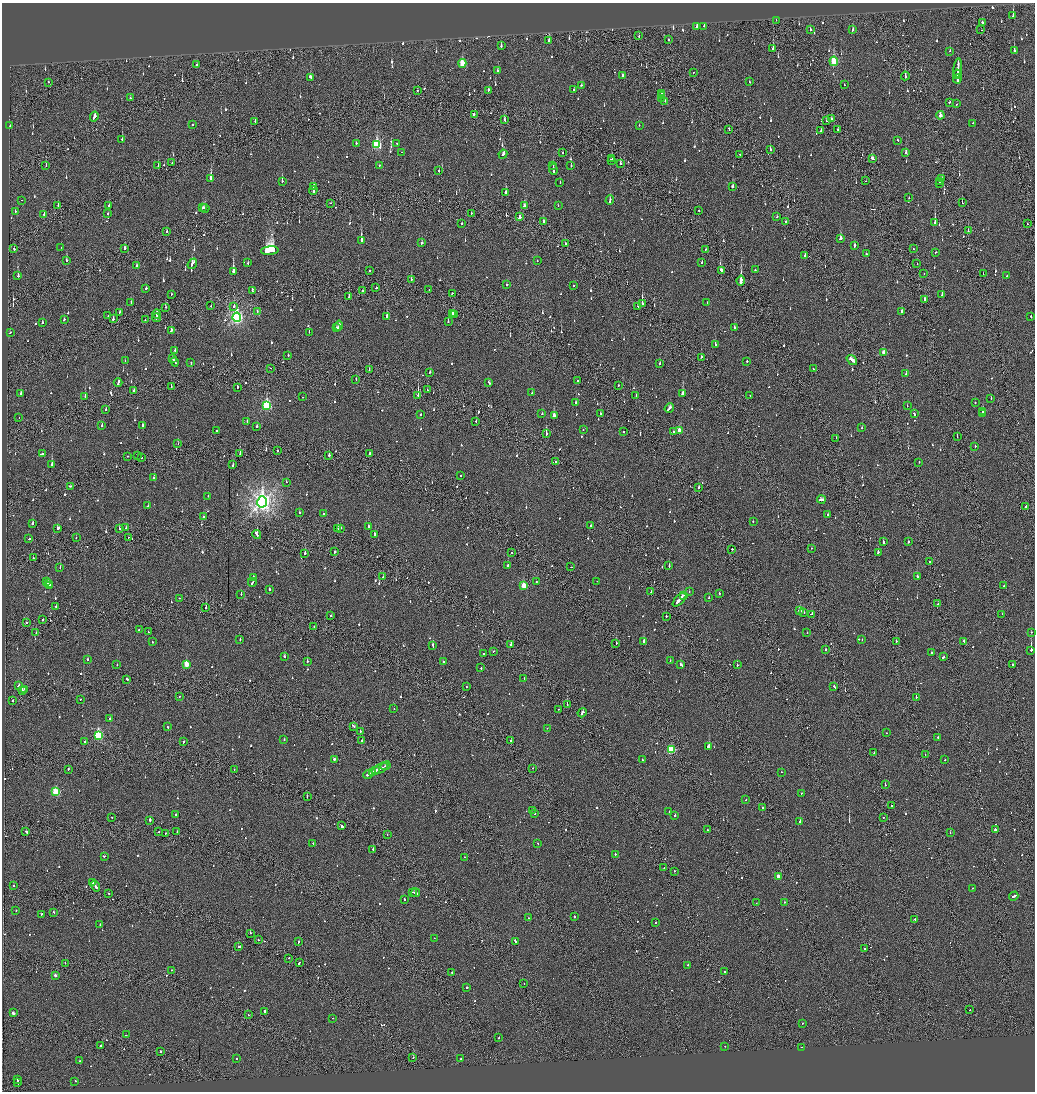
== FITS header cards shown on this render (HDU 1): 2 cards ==
NAXIS1  =                 2065
NAXIS2  =                 2179

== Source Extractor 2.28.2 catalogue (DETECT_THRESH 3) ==
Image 2065 x 2179 px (HDU 1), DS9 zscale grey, zoomed out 1/2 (1 PNG px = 2 x 2 image px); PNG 1037 x 1094 px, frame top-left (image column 1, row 2178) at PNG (2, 3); each listed source drawn as its Kron ellipse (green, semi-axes under 4 px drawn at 4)
Background -0.0998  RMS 0.074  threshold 0.222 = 3 sigma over >= 5 px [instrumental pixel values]
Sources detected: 1213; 60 cannot appear on this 1/2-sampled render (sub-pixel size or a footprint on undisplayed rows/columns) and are neither listed nor drawn; of the other 1153, the 500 brightest by FLUX_AUTO listed and drawn (653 fainter detections omitted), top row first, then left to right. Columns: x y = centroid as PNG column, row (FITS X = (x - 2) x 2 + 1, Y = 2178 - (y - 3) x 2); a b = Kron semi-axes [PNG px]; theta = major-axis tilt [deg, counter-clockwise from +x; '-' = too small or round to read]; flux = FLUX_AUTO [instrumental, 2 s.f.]
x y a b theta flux
1013 16 3 2 - 150
776 20 2 2 - 44
982 23 3 2 - 92
704 26 2 2 - 150
697 27 2 2 - 350
810 29 3 2 - 68
853 30 3 2 - 75
981 30 2 1 - 50
639 36 2 2 - 60
668 40 2 2 - 44
549 41 3 2 - 79
501 46 3 2 - 92
773 49 4 2 - 120
1014 50 2 2 - 480
950 51 2 2 - 47
834 61 5 3 - 730
462 63 4 3 - 360
197 65 2 2 - 170
958 68 9 2 84 590
497 71 2 2 - 88
693 72 2 2 - 52
957 74 4 2 - 540
623 75 3 2 - 120
905 76 4 2 - 150
310 77 4 2 - 110
957 79 4 2 - 220
48 82 2 2 - 86
749 82 2 2 - 65
581 85 2 2 - 56
844 85 2 2 - 61
418 90 2 1 - 83
488 90 3 2 - 85
574 90 2 2 - 310
661 93 3 2 - 130
662 95 3 1 - 100
130 98 2 2 - 110
661 98 3 2 - 130
665 101 2 2 - 47
949 102 3 2 - 45
957 104 2 2 - 45
474 114 3 2 - 98
940 115 4 3 - 74
94 117 5 2 - 220
831 119 2 2 - 47
505 120 3 2 - 82
826 120 2 1 - 46
255 121 2 2 - 46
973 123 2 2 - 46
192 125 2 2 - 86
639 125 2 2 - 44
10 126 2 1 - 55
729 129 3 1 - 190
837 129 2 1 - 51
821 131 3 2 - 58
122 139 2 2 - 380
898 140 2 2 - 82
356 143 2 2 - 46
397 143 2 2 - 56
377 144 4 3 - 1100
770 149 2 2 - 80
402 152 2 2 - 170
562 153 2 1 - 120
906 153 3 2 - 99
503 154 4 2 - 170
740 155 2 2 - 200
872 158 4 2 - 140
612 159 2 2 - 95
611 161 3 2 - 130
172 163 2 1 - 51
620 163 2 2 - 64
46 166 3 1 - 58
158 166 3 2 - 70
379 166 2 2 - 44
553 166 2 2 - 95
571 166 2 2 - 45
553 169 5 2 - 260
439 171 2 2 - 87
211 178 3 2 - 340
942 179 2 2 - 190
282 181 3 2 - 280
866 181 2 2 - 51
939 181 2 1 - 50
560 182 2 2 - 46
939 183 2 2 - 100
314 186 2 2 - 71
733 186 3 2 - 130
313 190 4 2 - 350
506 193 2 2 - 390
909 197 2 2 - 59
21 200 2 2 - 170
610 200 5 2 - 290
331 203 2 1 - 150
962 203 2 1 - 100
109 205 2 2 - 46
525 205 4 2 - 150
558 205 2 1 - 58
58 206 2 2 - 78
203 208 3 2 - 96
205 208 4 2 - 83
699 210 2 2 - 190
15 211 2 2 - 140
471 213 2 1 - 54
108 214 2 2 - 79
44 215 2 2 - 150
520 217 3 2 - 110
777 217 2 2 - 51
543 221 2 2 - 87
786 222 2 2 - 120
462 223 2 2 - 150
935 223 3 2 - 620
1027 224 2 2 - 57
167 231 2 2 - 57
968 231 2 2 - 70
840 239 3 2 - 320
361 240 3 2 - 980
422 243 2 2 - 60
565 243 2 2 - 100
854 246 3 2 - 260
61 247 2 1 - 46
125 248 3 2 - 180
14 249 2 2 - 180
705 249 2 2 - 66
913 249 2 2 - 75
270 251 9 4 5 3900
935 252 2 2 - 100
866 254 2 2 - 100
805 255 2 2 - 69
66 260 2 2 - 45
537 261 2 2 - 47
248 263 2 2 - 49
702 263 2 2 - 83
192 264 5 2 - 300
917 264 2 1 - 63
136 265 2 2 - 99
721 270 4 2 - 150
755 270 2 2 - 280
233 271 3 2 - 850
369 271 2 2 - 44
924 274 2 1 - 43
983 274 2 1 - 130
1007 275 3 2 - 66
18 276 3 2 - 93
411 279 2 1 - 76
741 281 5 1 - 4300
507 285 2 2 - 46
574 286 2 2 - 230
376 288 2 2 - 120
146 289 2 2 - 63
429 289 2 1 - 52
252 290 3 1 - 79
363 291 2 2 - 100
452 293 2 2 - 54
171 294 2 2 - 47
942 295 2 2 - 370
349 297 2 2 - 210
924 300 3 2 - 92
707 302 2 2 - 48
131 303 2 2 - 100
642 303 3 2 - 370
211 306 2 2 - 47
638 306 2 2 - 45
165 307 2 2 - 81
234 307 3 2 - 130
120 312 2 2 - 50
257 312 3 2 - 98
901 312 4 2 - 140
452 313 3 2 - 100
157 314 5 2 - 220
454 314 2 2 - 76
108 316 2 2 - 71
387 316 3 2 - 220
1031 316 2 2 - 61
237 317 4 4 - 3900
156 318 4 1 - 210
113 319 3 2 - 72
64 320 2 2 - 55
145 320 2 1 - 96
448 322 2 2 - 130
42 323 2 2 - 100
339 326 5 2 - 260
734 327 2 2 - 71
336 328 3 2 - 180
171 330 3 2 - 240
309 332 2 2 - 83
10 333 2 2 - 50
715 344 2 2 - 180
175 350 2 2 - 61
884 352 3 3 - 170
288 355 2 2 - 120
701 357 2 2 - 270
172 358 2 1 - 100
852 360 6 3 -38 310
125 361 2 2 - 45
747 361 2 2 - 130
175 362 5 2 - 420
191 363 2 2 - 67
660 364 2 2 - 48
270 368 2 1 - 57
813 369 2 2 - 60
369 370 2 1 - 44
430 372 2 2 - 57
906 374 2 2 - 81
356 379 2 1 - 44
577 380 2 2 - 90
489 382 3 2 - 96
118 383 4 2 - 180
618 385 2 2 - 56
171 386 2 1 - 58
237 387 2 2 - 250
427 390 2 2 - 77
134 391 3 1 - 100
532 393 2 2 - 78
21 394 3 2 - 80
683 394 4 2 - 480
418 395 2 1 - 460
85 396 2 2 - 230
636 396 3 2 - 53
750 396 2 2 - 50
302 397 2 1 - 140
991 398 2 2 - 44
576 403 3 2 - 180
975 403 2 2 - 200
267 405 4 3 - 1300
907 406 2 1 - 51
669 408 5 2 - 190
106 409 2 2 - 58
983 412 2 2 - 290
982 413 2 1 - 110
542 414 2 2 - 120
600 414 2 2 - 62
914 414 3 2 - 74
420 415 2 2 - 84
554 416 3 2 - 520
19 418 2 1 - 44
476 421 2 1 - 92
247 422 3 2 - 110
102 425 2 2 - 49
142 425 2 2 - 110
257 426 2 2 - 110
862 428 2 2 - 69
583 430 2 2 - 51
679 430 3 3 - 170
217 431 2 2 - 53
624 431 2 2 - 46
673 431 2 2 - 56
546 433 3 2 - 190
957 437 2 1 - 73
836 438 2 2 - 54
178 443 2 2 - 46
975 446 2 2 - 110
277 451 2 1 - 96
240 453 2 1 - 170
369 453 2 2 - 290
42 454 4 2 - 200
137 455 2 2 - 70
329 455 2 2 - 300
128 456 2 1 - 64
141 458 2 2 - 55
555 461 2 1 - 66
919 462 2 2 - 60
52 465 3 2 - 600
233 465 3 2 - 170
461 476 2 2 - 270
154 477 2 2 - 75
286 482 2 2 - 93
70 486 2 2 - 96
699 487 2 2 - 71
208 496 2 2 - 50
821 499 4 2 - 170
262 502 6 5 - 9400
148 506 2 2 - 50
1025 506 2 2 - 53
299 513 2 2 - 75
323 513 2 2 - 58
827 514 2 2 - 45
203 517 2 2 - 51
753 521 2 2 - 49
33 523 3 2 - 100
591 525 3 2 - 75
369 527 3 2 - 140
119 528 2 2 - 44
126 528 2 2 - 45
341 528 2 2 - 52
57 529 3 2 - 300
338 529 2 1 - 54
375 534 4 2 - 240
257 535 4 2 - 280
128 537 2 2 - 45
29 538 2 1 - 370
76 538 2 1 - 160
883 542 2 2 - 220
908 542 2 2 - 160
811 548 2 2 - 55
732 549 2 2 - 92
335 552 2 2 - 110
512 552 2 2 - 58
878 552 3 2 - 320
305 553 2 2 - 110
33 558 2 2 - 58
929 562 2 1 - 62
508 565 2 2 - 76
669 566 2 2 - 310
60 567 2 1 - 86
571 567 2 1 - 51
917 576 2 2 - 95
253 577 2 2 - 230
383 577 2 2 - 66
597 581 2 1 - 44
46 582 2 2 - 58
252 582 4 2 - 140
536 582 2 1 - 160
48 583 2 1 - 150
50 585 2 2 - 100
1004 585 2 2 - 220
524 586 3 3 - 340
269 589 2 2 - 120
689 591 2 2 - 110
651 592 2 2 - 45
719 593 2 2 - 57
241 594 2 2 - 71
684 595 2 1 - 250
179 598 2 2 - 51
709 598 2 2 - 220
679 600 8 2 46 2600
938 604 2 2 - 63
56 606 2 2 - 88
206 608 2 2 - 330
800 611 3 2 - 180
803 612 3 2 - 160
812 614 2 2 - 110
1002 614 2 1 - 49
331 615 2 2 - 82
666 616 2 2 - 140
42 620 2 2 - 48
26 622 2 2 - 120
314 626 2 1 - 180
139 630 2 2 - 68
148 632 2 2 - 68
1031 632 2 2 - 46
36 633 2 2 - 85
807 633 2 2 - 48
240 640 2 2 - 63
862 640 2 2 - 49
644 641 2 2 - 500
896 641 2 1 - 140
964 641 2 2 - 53
152 642 2 2 - 70
616 643 2 2 - 160
511 644 2 2 - 120
433 645 3 2 - 230
825 649 2 2 - 210
1031 650 2 2 - 1000
494 651 2 2 - 52
931 652 2 2 - 69
484 653 2 1 - 53
285 657 3 2 - 120
943 657 2 2 - 180
88 660 2 2 - 110
307 661 2 2 - 170
670 661 2 2 - 64
443 662 2 2 - 110
186 664 3 3 - 300
1013 664 2 2 - 46
117 665 2 2 - 56
681 665 2 2 - 270
737 665 2 2 - 130
481 668 2 2 - 44
127 679 2 2 - 44
524 679 2 2 - 60
18 685 3 2 - 79
834 686 3 2 - 350
466 687 2 2 - 63
24 689 2 2 - 75
22 691 2 2 - 460
179 696 2 1 - 45
916 697 2 1 - 260
80 699 2 1 - 64
12 700 2 2 - 94
567 705 2 1 - 290
394 709 2 2 - 49
558 709 2 1 - 68
582 713 5 2 - 340
109 719 2 2 - 66
354 726 2 2 - 65
167 727 2 2 - 84
547 728 2 1 - 44
360 732 2 1 - 54
886 733 2 2 - 46
98 735 3 3 - 1200
938 737 2 2 - 70
284 740 2 1 - 190
362 740 2 1 - 110
511 741 2 2 - 350
85 742 2 2 - 62
184 742 3 2 - 60
709 746 3 2 - 760
671 750 3 3 - 910
874 753 2 2 - 79
925 755 2 1 - 49
335 759 3 2 - 210
642 760 2 2 - 71
945 760 2 1 - 120
385 766 5 2 - 200
380 768 9 2 27 430
533 768 2 1 - 120
68 769 2 2 - 71
234 770 2 1 - 63
375 771 3 1 - 160
372 772 3 1 - 180
781 772 2 1 - 50
368 774 5 2 - 320
885 785 2 1 - 150
56 792 3 3 - 850
801 793 2 2 - 76
307 797 2 1 - 110
746 800 2 2 - 44
892 806 2 2 - 110
763 807 2 2 - 66
532 810 2 2 - 75
669 812 2 2 - 59
534 814 2 2 - 68
175 815 2 2 - 71
675 815 2 2 - 160
112 817 2 1 - 50
883 817 2 1 - 66
150 820 3 2 - 580
800 821 2 2 - 420
341 826 3 2 - 210
995 829 3 2 - 300
707 830 2 2 - 48
26 831 3 2 - 120
159 832 2 1 - 46
177 832 3 1 - 140
165 833 2 2 - 110
950 833 2 2 - 110
387 835 2 1 - 53
313 843 2 2 - 76
538 844 2 2 - 75
373 849 2 2 - 70
615 854 2 2 - 83
104 856 3 2 - 110
464 857 2 2 - 67
664 867 2 1 - 63
674 871 2 1 - 45
778 876 3 3 - 200
92 882 2 2 - 140
13 886 2 2 - 78
95 886 6 2 -55 220
973 888 2 1 - 82
412 892 4 1 - 170
109 893 2 2 - 70
416 893 4 2 - 220
1014 896 5 2 - 360
404 899 2 2 - 180
784 902 2 2 - 190
756 903 2 1 - 47
16 910 2 2 - 56
54 912 2 2 - 73
41 914 2 2 - 92
574 916 2 2 - 180
528 918 2 2 - 70
915 919 2 2 - 53
656 923 2 2 - 290
100 925 2 2 - 56
250 933 2 2 - 150
434 938 2 2 - 45
258 940 2 2 - 59
299 941 2 2 - 50
515 941 3 2 - 240
239 947 3 2 - 330
864 948 2 2 - 57
289 958 2 2 - 46
65 963 2 1 - 130
299 963 2 1 - 150
688 965 2 2 - 380
172 970 2 1 - 54
452 972 2 2 - 130
724 972 2 2 - 94
55 975 3 2 - 44
524 983 2 1 - 48
467 988 2 2 - 180
970 1010 2 2 - 120
264 1011 2 2 - 280
13 1013 3 2 - 64
248 1015 2 1 - 62
332 1018 2 1 - 48
803 1023 2 2 - 61
126 1035 2 2 - 48
499 1038 2 2 - 85
101 1046 2 2 - 130
725 1046 2 2 - 51
801 1047 2 2 - 44
160 1051 2 2 - 110
236 1058 2 2 - 69
413 1058 2 1 - 150
461 1059 2 2 - 120
80 1061 2 2 - 53
17 1080 4 2 - 140
75 1081 2 2 - 50
18 1083 3 1 - 120
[653 fainter detections neither listed nor drawn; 60 sub-pixel or undisplayed-footprint detections neither listed nor drawn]